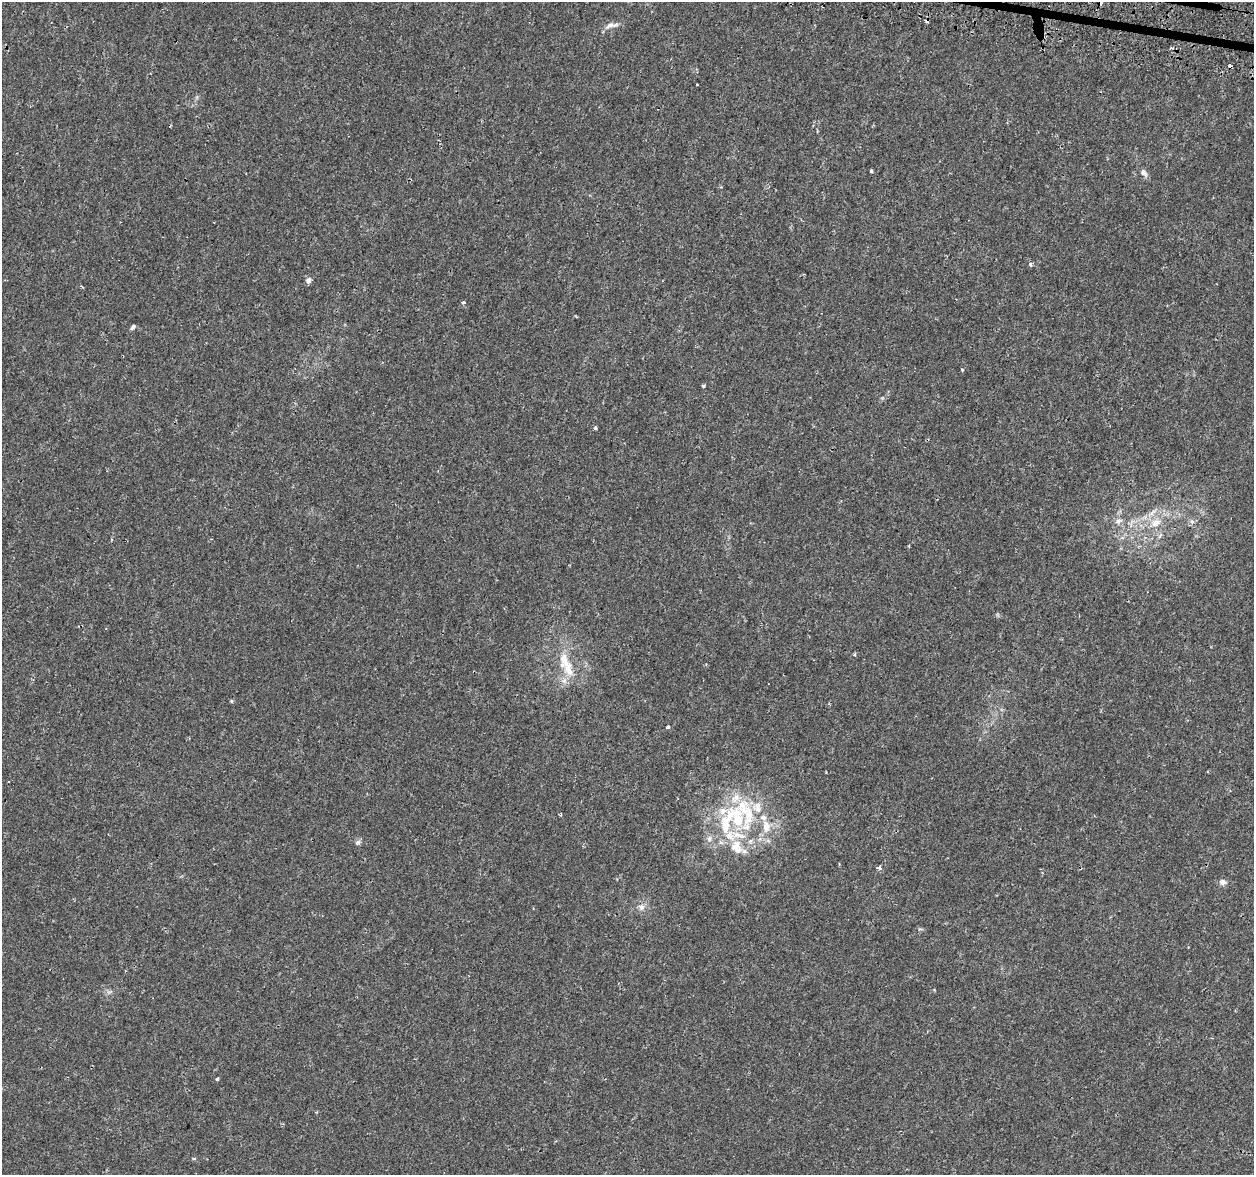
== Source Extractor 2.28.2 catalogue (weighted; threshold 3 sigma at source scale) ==
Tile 10 of 4 x 4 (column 2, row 3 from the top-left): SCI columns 1300-2551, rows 1501-2673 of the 5092 x 5290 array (HDU 1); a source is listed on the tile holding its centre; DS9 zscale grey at full resolution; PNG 1256 x 1177 px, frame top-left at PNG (2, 2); no overlay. Shown black and unused: <1% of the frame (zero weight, under 2 of 3 exposures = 3% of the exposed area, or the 3 px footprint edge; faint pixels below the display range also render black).
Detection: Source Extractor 2.28.2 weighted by HDU 2 'WHT'; one run over the whole footprint, this tile lists its part. Background 0.00631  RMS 0.0022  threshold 0.00969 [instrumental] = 3 sigma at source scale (4.5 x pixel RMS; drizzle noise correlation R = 1.50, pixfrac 1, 0.0396/0.0396 arcsec/px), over >= 5 px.
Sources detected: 43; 3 cosmic-ray / hot-pixel residue — not listed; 11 inside a brighter listed object's ellipse — not listed separately; the other 29 listed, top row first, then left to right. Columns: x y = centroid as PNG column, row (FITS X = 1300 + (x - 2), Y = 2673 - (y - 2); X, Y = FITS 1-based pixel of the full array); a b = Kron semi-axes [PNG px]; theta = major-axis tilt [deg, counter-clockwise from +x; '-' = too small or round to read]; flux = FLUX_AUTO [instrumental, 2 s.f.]
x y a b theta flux
1100 3 4 3 - 1.1
611 25 20 7 10 1.4
697 84 3 2 - 0.18
872 171 4 3 - 0.28
1144 173 12 7 -55 0.89
1030 264 3 3 - 0.78
308 280 7 6 - 0.8
463 303 3 3 - 0.77
133 327 7 4 45 0.51
962 370 4 3 - 0.26
703 386 4 3 - 0.32
595 428 3 3 - 1.4
1118 521 12 6 19 0.92
1192 521 7 4 -20 0.42
1156 523 16 11 18 3.1
568 670 27 16 -63 5
231 701 4 4 - 0.28
668 727 4 3 - 0.39
746 812 54 25 -71 16
561 814 4 3 - 0.24
709 838 8 6 89 0.73
358 842 7 6 - 0.56
738 850 14 8 20 1.5
879 868 4 3 - 1.2
1223 882 9 8 - 0.89
642 907 9 7 46 0.99
934 990 4 3 - 0.2
217 1079 3 3 - 0.35
194 1158 5 3 - 0.26
Overlapping masked pixels (flux is a lower limit): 1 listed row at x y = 1100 3
Isophote crosses this tile's border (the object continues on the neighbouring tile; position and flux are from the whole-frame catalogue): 1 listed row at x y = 1100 3